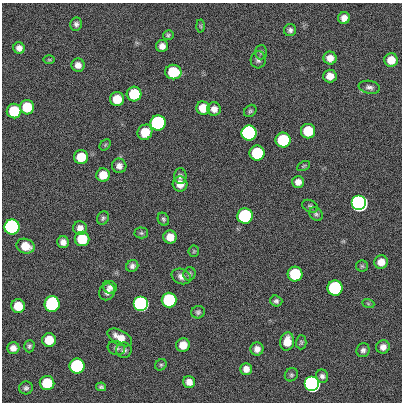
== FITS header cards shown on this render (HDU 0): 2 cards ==
NAXIS1  =                  400
NAXIS2  =                  400

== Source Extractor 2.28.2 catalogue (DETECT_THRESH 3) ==
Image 400 x 400 px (HDU 0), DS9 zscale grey, 1 PNG px = 1 image px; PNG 404 x 404 px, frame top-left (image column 1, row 400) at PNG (2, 3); each listed source drawn as its Kron ellipse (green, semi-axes under 4 px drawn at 4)
Background 0.186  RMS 34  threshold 101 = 3 sigma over >= 5 px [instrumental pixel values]
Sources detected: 89; all 89 listed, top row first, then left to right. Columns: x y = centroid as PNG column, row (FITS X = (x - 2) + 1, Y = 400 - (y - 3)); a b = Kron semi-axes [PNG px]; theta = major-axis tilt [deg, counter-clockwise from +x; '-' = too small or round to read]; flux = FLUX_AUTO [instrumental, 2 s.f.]
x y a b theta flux
344 18 6 6 - 1.5e+04
76 24 6 6 - 6.5e+03
201 26 6 4 -88 3.3e+03
290 30 6 6 - 6.8e+03
168 35 5 5 - 4.2e+03
162 46 6 6 - 1.3e+04
19 48 6 5 - 1.1e+04
261 52 7 6 - 4.8e+03
330 58 6 6 - 1.8e+04
49 60 6 4 -1 2.4e+03
258 60 8 7 - 7.5e+03
391 60 7 6 - 3.2e+04
78 65 6 6 - 1.4e+04
173 72 8 7 - 1.2e+05
330 76 6 6 - 1.9e+04
369 87 11 6 -10 8.7e+03
134 94 7 7 - 1.2e+05
117 99 7 7 - 4.7e+04
27 107 7 7 - 7.3e+04
203 108 7 6 - 3.9e+04
214 109 7 6 - 1.4e+04
14 111 7 7 - 1.2e+05
250 111 7 5 46 4.4e+03
158 123 7 7 - 1.0e+06
308 131 7 7 - 9.0e+04
145 132 8 7 - 5.1e+04
249 133 7 7 - 3.5e+06
283 140 7 7 - 2.1e+05
105 145 6 4 47 3.4e+03
257 153 7 7 - 1.8e+05
81 157 7 7 - 5.6e+04
119 166 7 7 - 1.1e+04
304 166 7 4 27 3.1e+03
103 175 7 6 - 3.4e+04
180 176 7 6 - 7.5e+03
298 182 6 6 - 1.4e+04
180 184 7 7 - 2.3e+04
359 203 7 7 - 1.1e+07
310 206 8 6 -28 5.1e+03
316 214 8 6 -51 5.2e+03
245 216 7 7 - 5.4e+05
103 218 7 5 58 4.9e+03
163 219 7 5 -64 4.4e+03
12 227 7 7 - 2.9e+06
80 228 7 7 - 1.3e+04
141 233 7 5 -1 4.1e+03
170 237 6 6 - 2.7e+04
82 239 7 7 - 7.7e+04
63 242 6 6 - 1.3e+04
25 246 9 7 -19 3.8e+04
194 251 6 5 - 3.2e+03
381 262 7 6 - 2.1e+04
132 266 6 5 - 7.1e+03
362 266 6 6 - 3.9e+03
189 274 7 6 - 5.0e+03
295 274 7 7 - 1.4e+05
181 276 10 7 -21 1.3e+04
110 287 7 6 - 8.7e+03
335 288 7 7 - 5.7e+05
107 292 9 7 58 1.1e+04
169 300 7 7 - 3.1e+05
276 301 6 5 - 6.1e+03
368 303 6 4 -20 2.8e+03
52 304 8 7 - 6.1e+05
141 304 7 7 - 2.1e+06
18 306 7 7 - 4.9e+04
198 312 6 6 - 5.3e+03
120 337 13 7 -28 2.5e+04
49 340 7 7 - 4.8e+04
287 342 9 7 81 3.3e+04
301 342 7 5 90 3.6e+03
183 345 7 6 - 2.8e+04
29 346 6 5 - 4.9e+03
383 347 7 6 - 1.2e+04
13 348 6 5 - 1.3e+04
116 348 9 7 -18 6.7e+03
257 349 6 6 - 1.3e+04
124 350 7 7 - 7.0e+03
363 350 7 6 - 7.4e+03
161 365 6 5 - 3.7e+03
77 366 7 7 - 5.2e+05
246 369 6 6 - 1.5e+04
291 375 7 6 - 4.7e+03
322 376 6 6 - 7.2e+03
189 382 6 6 - 1.5e+04
47 383 7 7 - 9.9e+04
312 384 7 7 - 5.5e+06
101 387 5 4 - 4.6e+03
26 388 7 6 - 5.6e+03